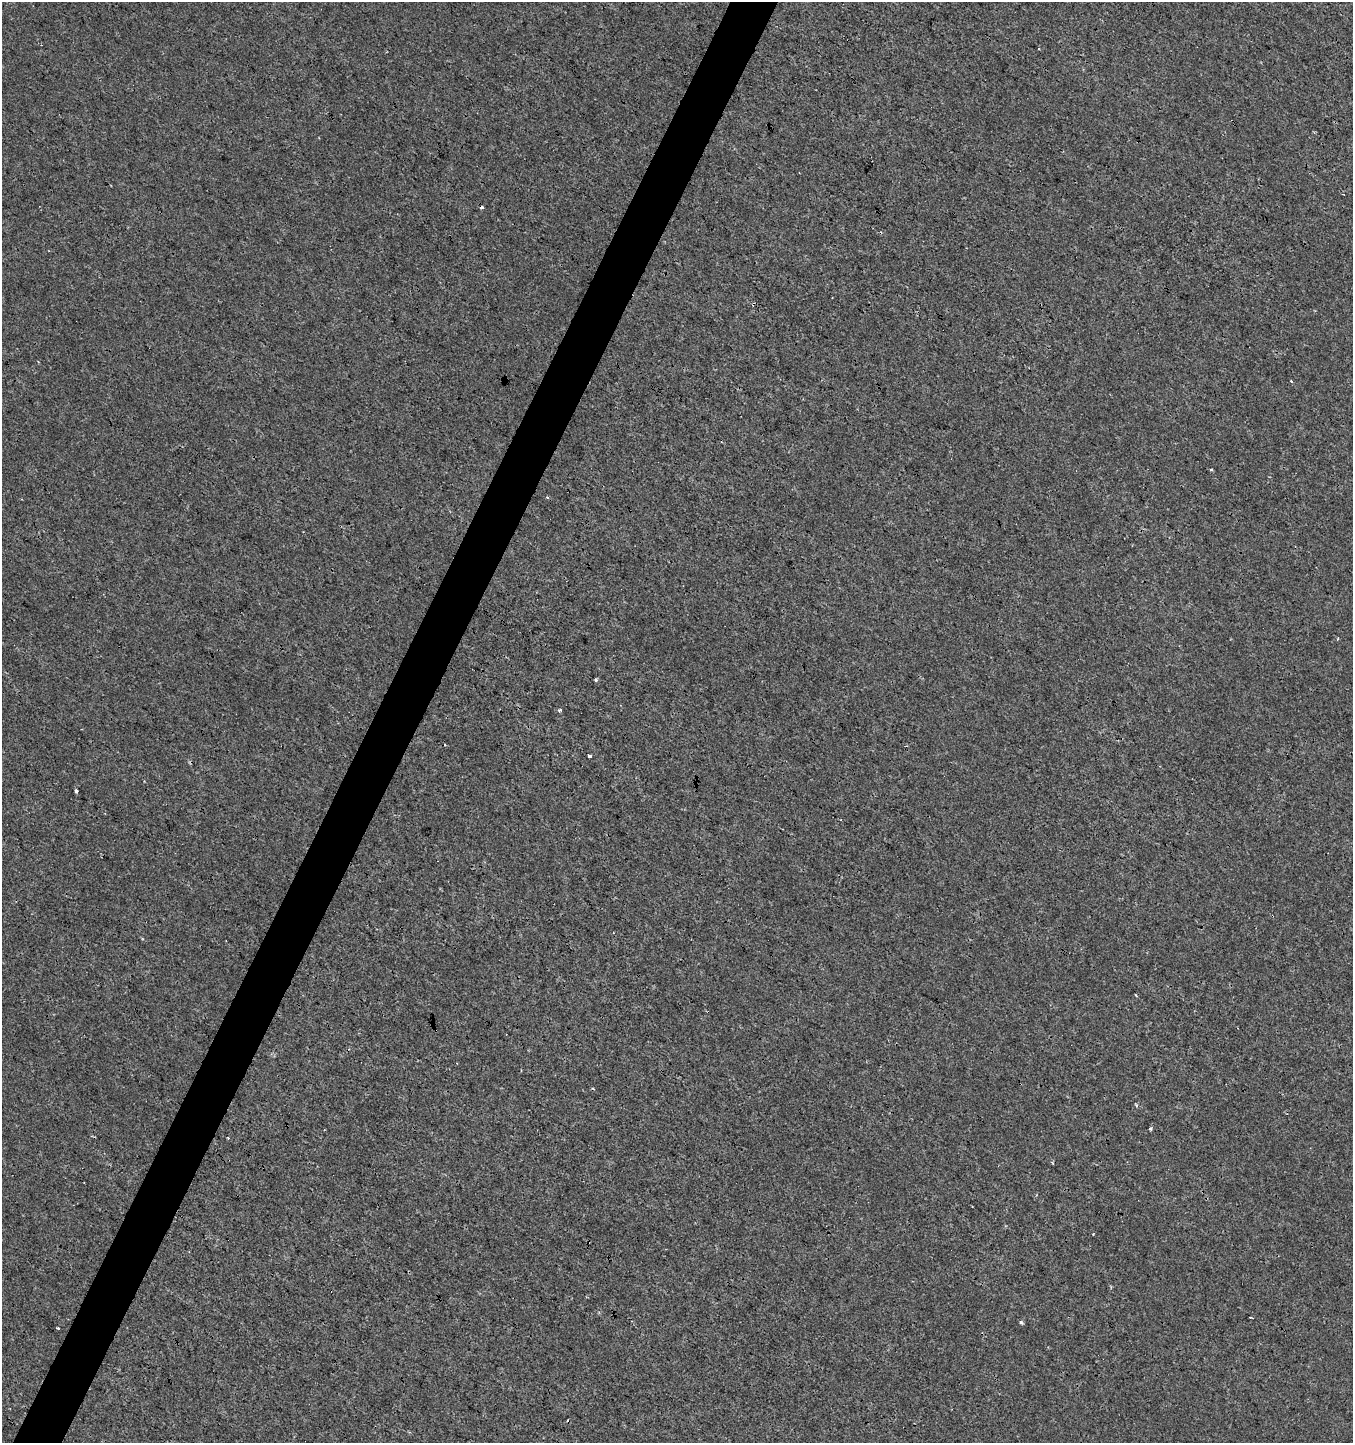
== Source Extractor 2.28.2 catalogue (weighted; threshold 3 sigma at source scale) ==
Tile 7 of 4 x 4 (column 3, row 2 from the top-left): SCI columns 2900-4250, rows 2889-4329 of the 5865 x 5770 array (HDU 1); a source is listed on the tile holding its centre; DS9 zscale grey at full resolution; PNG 1355 x 1445 px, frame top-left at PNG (2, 2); no overlay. Shown black and unused: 4% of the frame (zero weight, under 3 of 4 exposures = <1% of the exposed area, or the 3 px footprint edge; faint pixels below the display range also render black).
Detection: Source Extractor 2.28.2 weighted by HDU 2 'WHT'; one run over the whole footprint, this tile lists its part. Background 8.52e-04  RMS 0.0013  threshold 0.00604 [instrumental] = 3 sigma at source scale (4.5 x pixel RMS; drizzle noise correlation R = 1.50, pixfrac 1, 0.0396/0.0396 arcsec/px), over >= 5 px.
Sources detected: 17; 5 cosmic-ray / hot-pixel residue — not listed; the other 12 listed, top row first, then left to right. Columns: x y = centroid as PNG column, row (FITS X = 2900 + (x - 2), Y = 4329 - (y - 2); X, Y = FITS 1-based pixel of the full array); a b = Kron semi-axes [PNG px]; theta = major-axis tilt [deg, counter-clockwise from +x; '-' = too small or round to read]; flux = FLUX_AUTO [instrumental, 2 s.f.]
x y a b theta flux
1211 469 3 3 - 0.2
547 497 4 3 - 0.22
1338 639 4 2 - 0.11
596 679 3 3 - 0.49
559 710 5 3 - 0.27
590 756 3 3 - 0.5
76 791 4 3 - 0.57
1150 1129 3 3 - 0.18
228 1138 3 2 - 0.12
1251 1317 3 2 - 0.12
1021 1322 4 3 - 0.31
58 1328 3 2 - 0.17